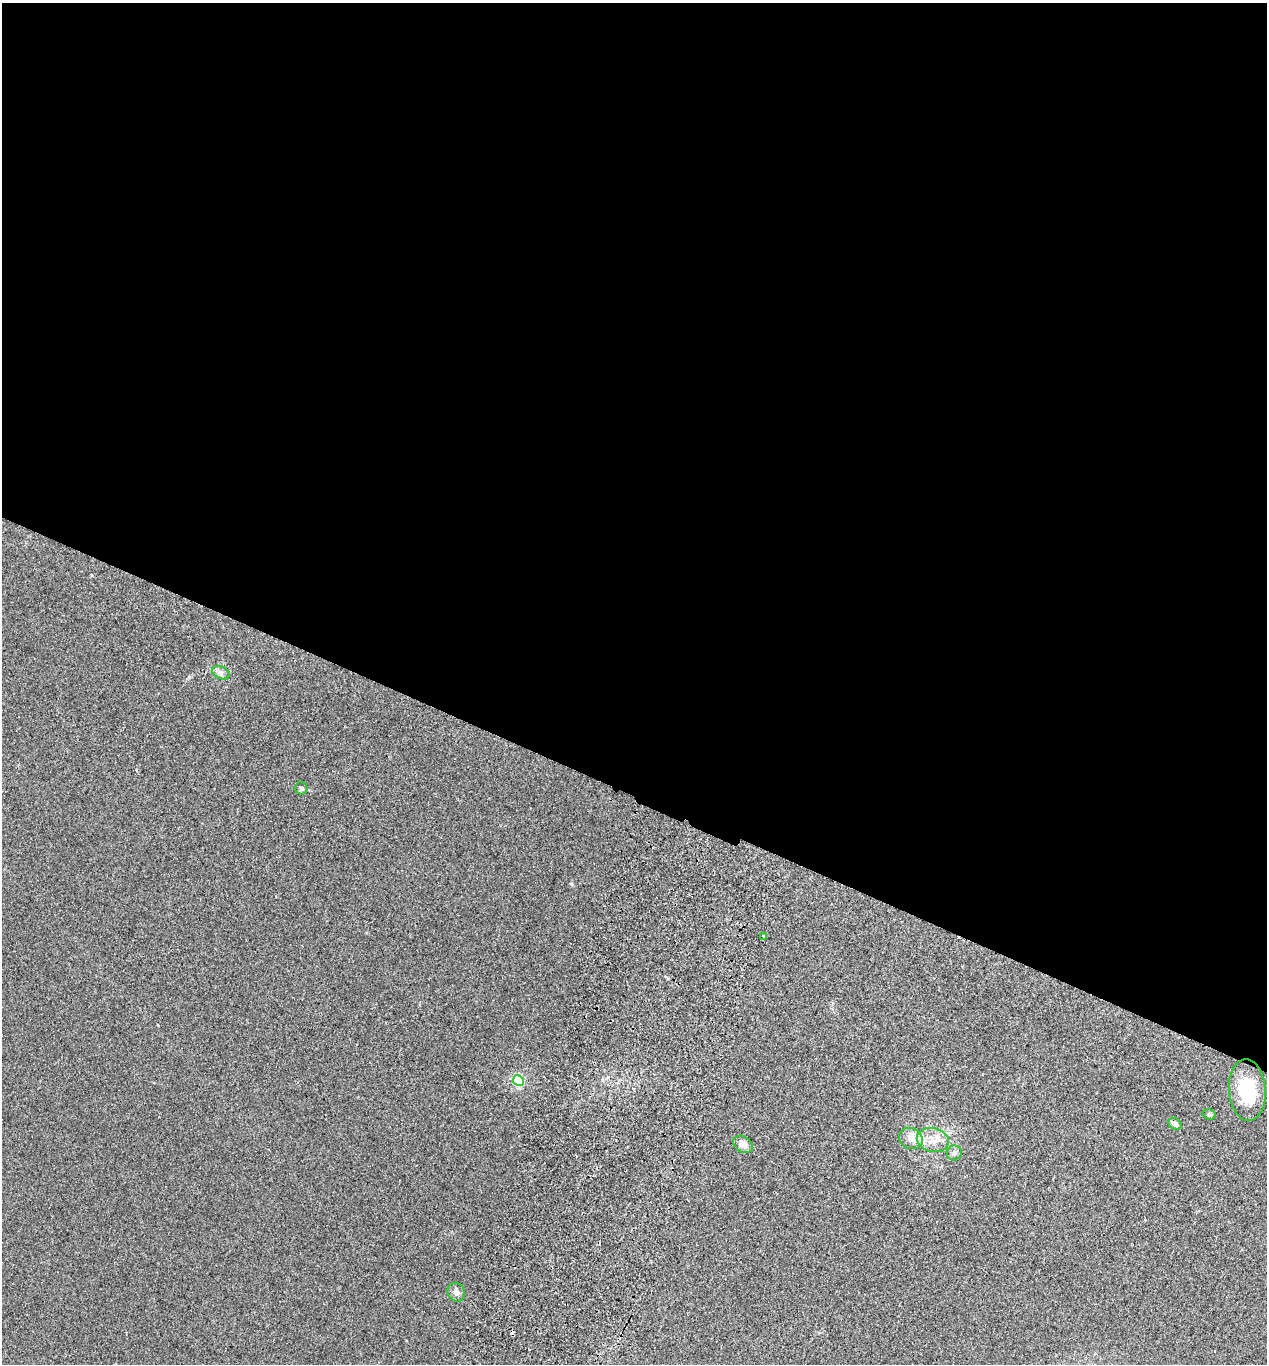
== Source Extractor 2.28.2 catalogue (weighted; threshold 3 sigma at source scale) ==
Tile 3 of 4 x 4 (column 3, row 1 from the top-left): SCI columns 2722-3986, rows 4113-5474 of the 5573 x 5497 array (HDU 1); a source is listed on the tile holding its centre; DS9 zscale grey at full resolution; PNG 1269 x 1366 px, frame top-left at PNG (2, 3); each listed source drawn as its Kron ellipse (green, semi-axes under 4 px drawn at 4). Shown black and unused: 58% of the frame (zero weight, under 2 of 3 exposures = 3% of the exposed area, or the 3 px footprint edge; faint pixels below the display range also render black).
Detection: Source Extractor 2.28.2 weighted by HDU 2 'WHT'; one run over the whole footprint, this tile lists its part. Background 0.0226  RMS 0.0068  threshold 0.0306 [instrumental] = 3 sigma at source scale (4.5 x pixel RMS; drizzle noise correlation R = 1.50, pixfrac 1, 0.05/0.05 arcsec/px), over >= 5 px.
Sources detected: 14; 2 cosmic-ray / hot-pixel residue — neither listed nor drawn; the other 12 listed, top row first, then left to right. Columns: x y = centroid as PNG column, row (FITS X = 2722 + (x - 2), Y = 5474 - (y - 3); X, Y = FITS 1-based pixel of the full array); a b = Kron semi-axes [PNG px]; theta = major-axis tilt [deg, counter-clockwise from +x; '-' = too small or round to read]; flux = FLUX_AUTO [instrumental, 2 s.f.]
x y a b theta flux
221 673 9 6 -22 2.2
301 788 6 6 - 1.5
764 936 3 3 - 1.4
518 1080 5 5 - 78
1247 1090 31 18 -86 30
1209 1114 7 5 -15 1.1
1175 1124 7 5 -35 2.7
911 1139 12 10 -28 6
933 1140 16 11 -14 8.7
743 1144 10 8 -33 4.1
954 1153 7 7 - 2.5
456 1292 9 8 - 2.6
Unlisted compact peaks at least as high as the median listed source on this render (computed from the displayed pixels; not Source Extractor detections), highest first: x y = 571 884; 189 677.